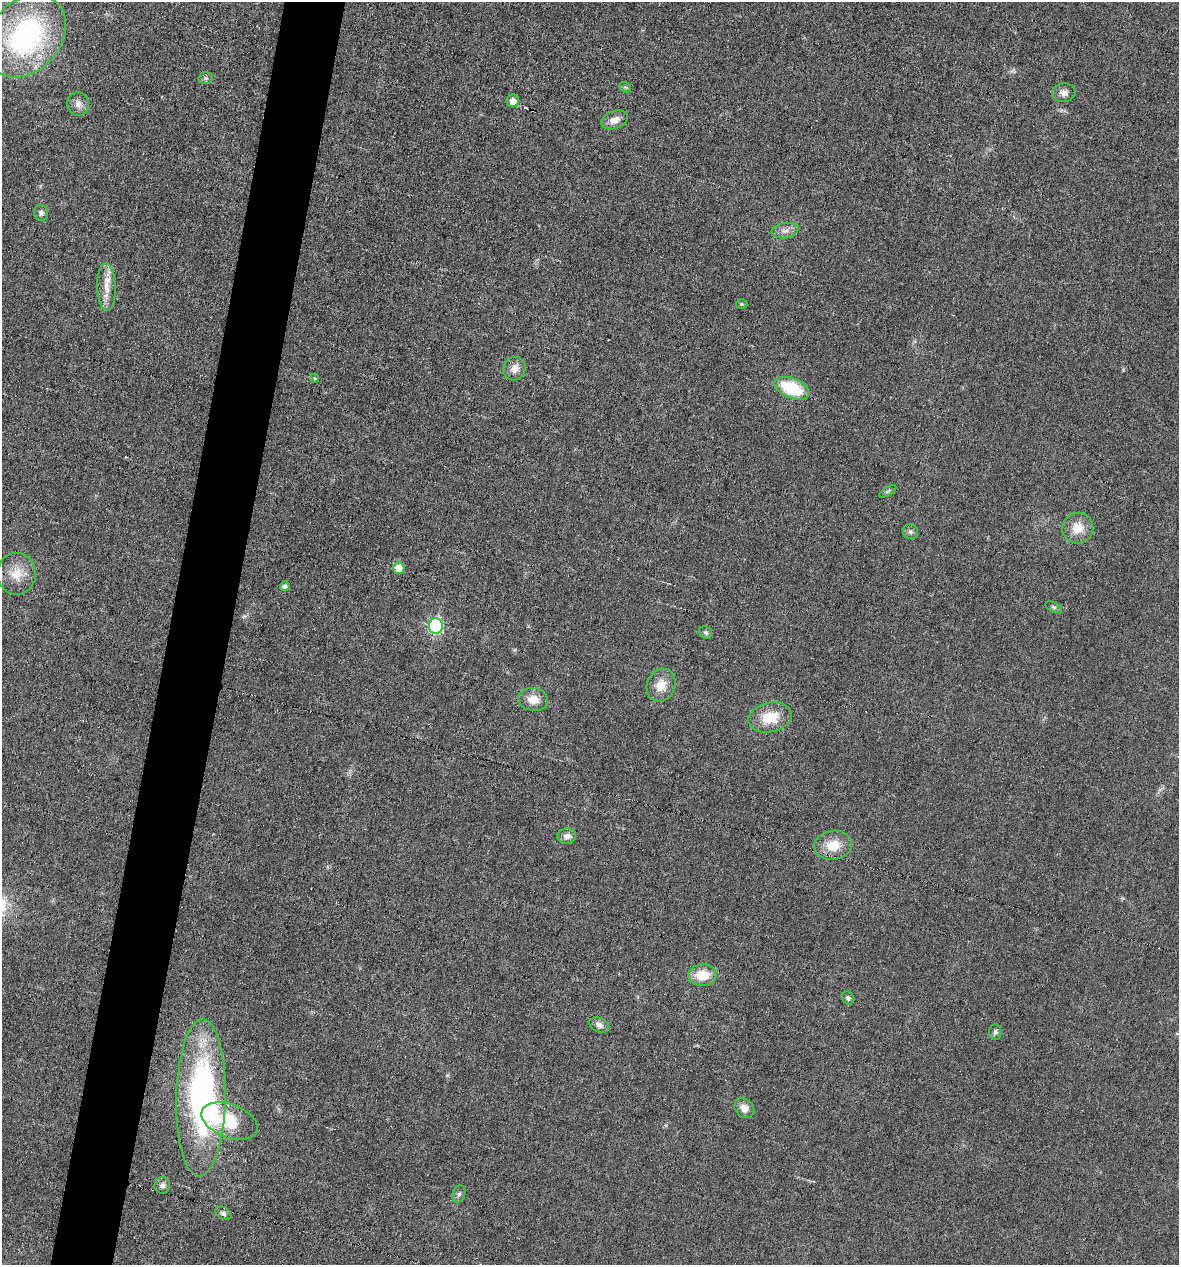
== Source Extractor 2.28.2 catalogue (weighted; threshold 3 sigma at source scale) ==
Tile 7 of 4 x 4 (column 3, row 2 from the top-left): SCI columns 2471-3647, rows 2527-3789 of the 5066 x 5052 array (HDU 1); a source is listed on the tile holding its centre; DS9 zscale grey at full resolution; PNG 1181 x 1267 px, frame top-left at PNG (2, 2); each listed source drawn as its Kron ellipse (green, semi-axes under 4 px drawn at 4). Shown black and unused: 5% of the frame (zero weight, under 3 of 6 exposures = <1% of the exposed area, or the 3 px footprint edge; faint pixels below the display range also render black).
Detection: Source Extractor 2.28.2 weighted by HDU 2 'WHT'; one run over the whole footprint, this tile lists its part. Background 0.0182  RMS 0.0035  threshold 0.0143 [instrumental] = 3 sigma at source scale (4.09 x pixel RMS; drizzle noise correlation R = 1.36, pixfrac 0.8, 0.05/0.05 arcsec/px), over >= 5 px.
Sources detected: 41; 1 too faint to see at this stretch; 1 inside a brighter object's white glare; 1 cosmic-ray / hot-pixel residue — neither listed nor drawn; the other 38 listed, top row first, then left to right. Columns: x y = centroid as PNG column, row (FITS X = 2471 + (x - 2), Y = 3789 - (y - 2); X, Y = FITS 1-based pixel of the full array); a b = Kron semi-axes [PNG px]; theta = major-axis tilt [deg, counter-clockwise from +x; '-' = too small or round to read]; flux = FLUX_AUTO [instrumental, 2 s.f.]
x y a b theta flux
26 36 46 35 49 65
206 78 7 6 - 0.73
625 87 6 4 -41 0.51
1064 93 12 9 9 1.8
513 101 6 6 - 2.3
78 104 12 11 - 2.1
615 120 14 8 20 2.8
41 213 8 7 - 0.99
785 230 13 7 11 1.9
106 287 23 9 -88 4.6
742 304 6 5 - 0.45
514 369 12 11 - 2.6
315 378 4 4 - 0.41
792 388 18 10 -22 16
888 491 10 4 30 0.63
1078 528 16 15 - 5.4
910 531 7 7 - 0.91
399 568 6 5 - 4.8
17 574 21 19 -86 6.3
285 586 5 4 - 1.2
1054 607 9 5 -26 0.67
436 626 8 7 - 42
706 633 7 5 -46 0.71
661 685 17 14 67 4.8
533 699 15 11 -8 4
770 717 22 14 13 8.4
567 836 9 7 7 1.9
833 845 19 14 6 6.9
702 975 14 11 2 7.3
848 998 7 5 -52 0.84
599 1025 10 7 -23 1.7
995 1032 7 6 - 0.89
201 1098 78 25 89 84
744 1108 11 9 -46 2.7
230 1121 29 16 -20 14
162 1185 8 8 - 1.1
459 1194 9 6 71 0.96
223 1213 9 6 -33 0.99